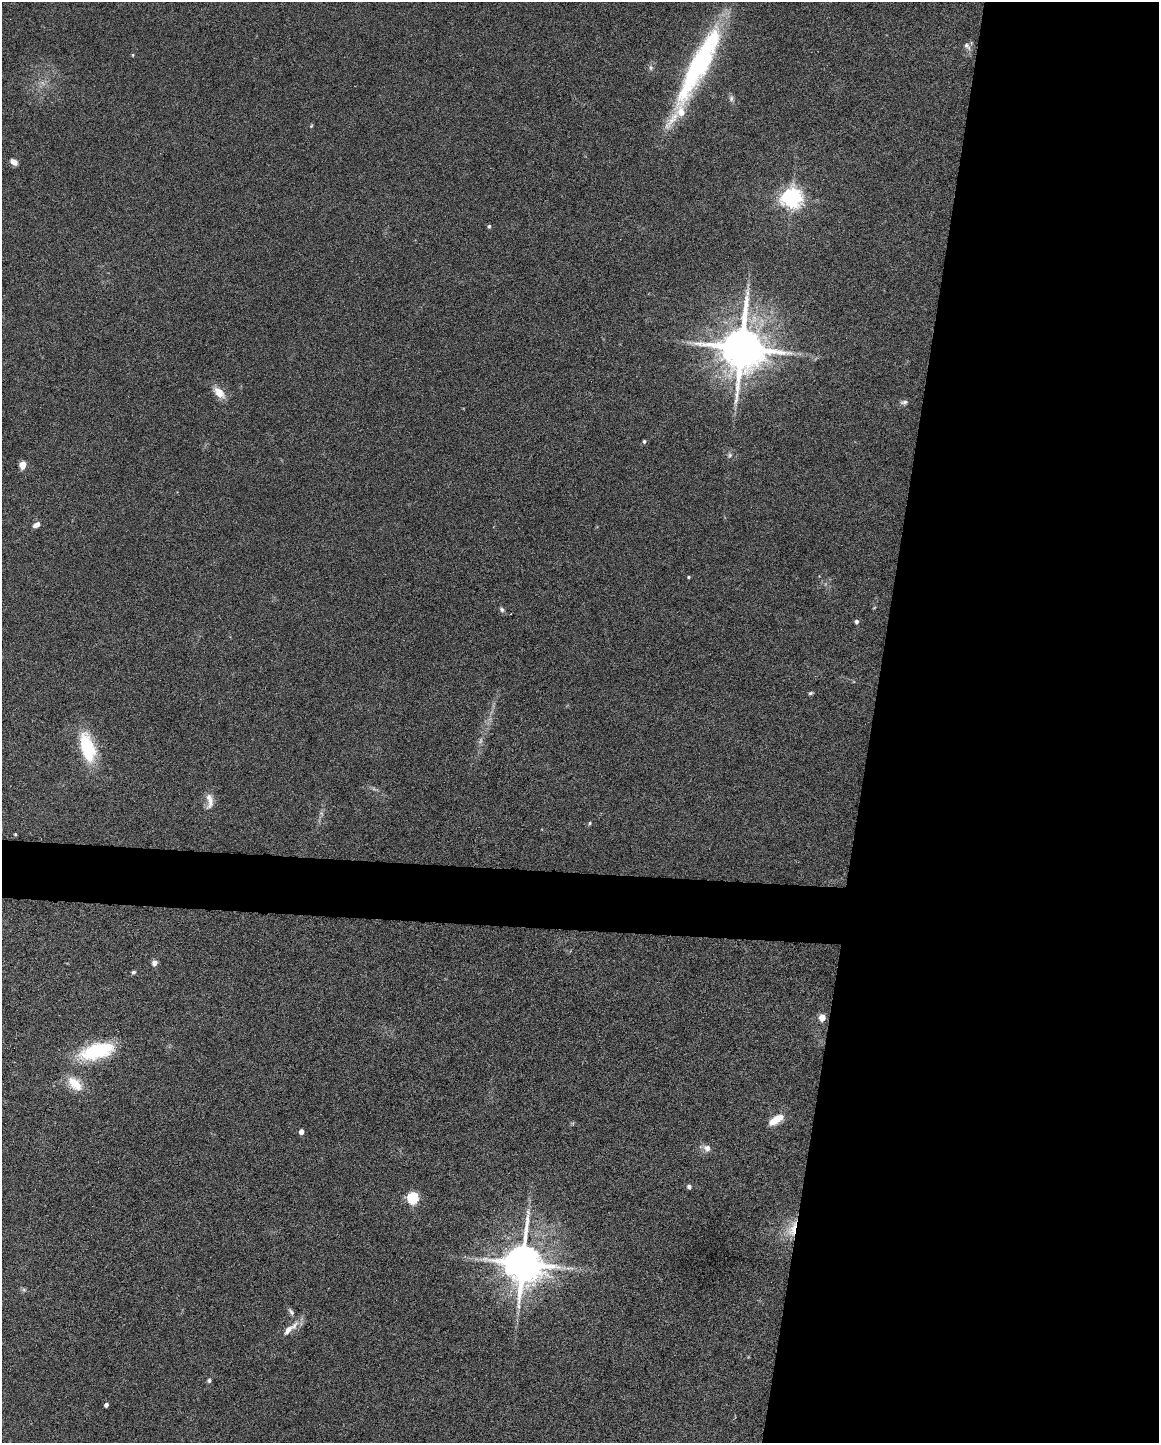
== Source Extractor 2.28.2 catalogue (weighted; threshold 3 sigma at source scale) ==
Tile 8 of 4 x 3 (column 4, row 2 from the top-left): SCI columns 3473-4629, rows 1661-3101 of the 4630 x 4648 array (HDU 1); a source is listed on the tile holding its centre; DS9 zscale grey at full resolution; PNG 1161 x 1445 px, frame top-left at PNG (2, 2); no overlay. Shown black and unused: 28% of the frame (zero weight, under 4 of 8 exposures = <1% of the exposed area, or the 3 px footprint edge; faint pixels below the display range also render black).
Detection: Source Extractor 2.28.2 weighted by HDU 2 'WHT'; one run over the whole footprint, this tile lists its part. Background 0.0773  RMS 0.005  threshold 0.0206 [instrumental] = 3 sigma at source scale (4.09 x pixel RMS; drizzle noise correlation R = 1.36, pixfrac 0.8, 0.05/0.05 arcsec/px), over >= 5 px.
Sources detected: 45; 1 too faint to see at this stretch — not listed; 2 inside a brighter listed object's ellipse — not listed separately; the other 42 listed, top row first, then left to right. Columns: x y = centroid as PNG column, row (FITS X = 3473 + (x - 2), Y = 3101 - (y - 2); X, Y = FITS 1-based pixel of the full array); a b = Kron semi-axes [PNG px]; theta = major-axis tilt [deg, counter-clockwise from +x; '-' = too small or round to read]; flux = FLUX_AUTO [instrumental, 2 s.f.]
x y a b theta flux
967 46 11 7 -52 2
133 55 5 3 - 0.42
699 64 111 19 63 81
651 68 8 5 -84 1.2
731 98 9 6 -90 1.3
311 126 5 4 - 0.46
14 162 9 6 -33 2.5
791 198 7 7 - 300
489 226 4 4 - 0.92
741 348 13 12 - 2500
219 393 18 10 -46 5.6
904 402 11 5 8 1.4
644 441 5 4 - 0.87
730 455 7 6 - 1.1
22 465 5 4 - 12
37 525 9 5 25 2.8
689 577 4 3 - 0.58
502 610 7 5 -52 1.1
856 621 4 4 - 1.3
810 693 6 4 18 0.73
87 748 35 15 -75 25
210 801 23 9 -87 4.7
321 813 6 4 -19 0.69
590 823 5 4 - 0.58
15 834 3 3 - 0.53
154 963 7 6 - 1.9
133 972 5 5 - 0.84
822 1018 5 4 - 11
97 1051 43 18 15 29
75 1084 21 12 -42 9.1
776 1120 17 8 33 7.7
301 1132 4 4 - 4.2
707 1148 8 7 - 2.6
689 1187 5 5 - 1.1
413 1198 6 5 - 53
792 1229 26 11 71 9
523 1263 12 11 - 1800
24 1290 7 4 -19 0.86
291 1312 11 5 -55 1.5
294 1326 17 7 60 3.6
209 1380 7 5 -90 0.88
106 1405 4 4 - 1.9
Overlapping masked pixels (flux is a lower limit): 1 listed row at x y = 792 1229